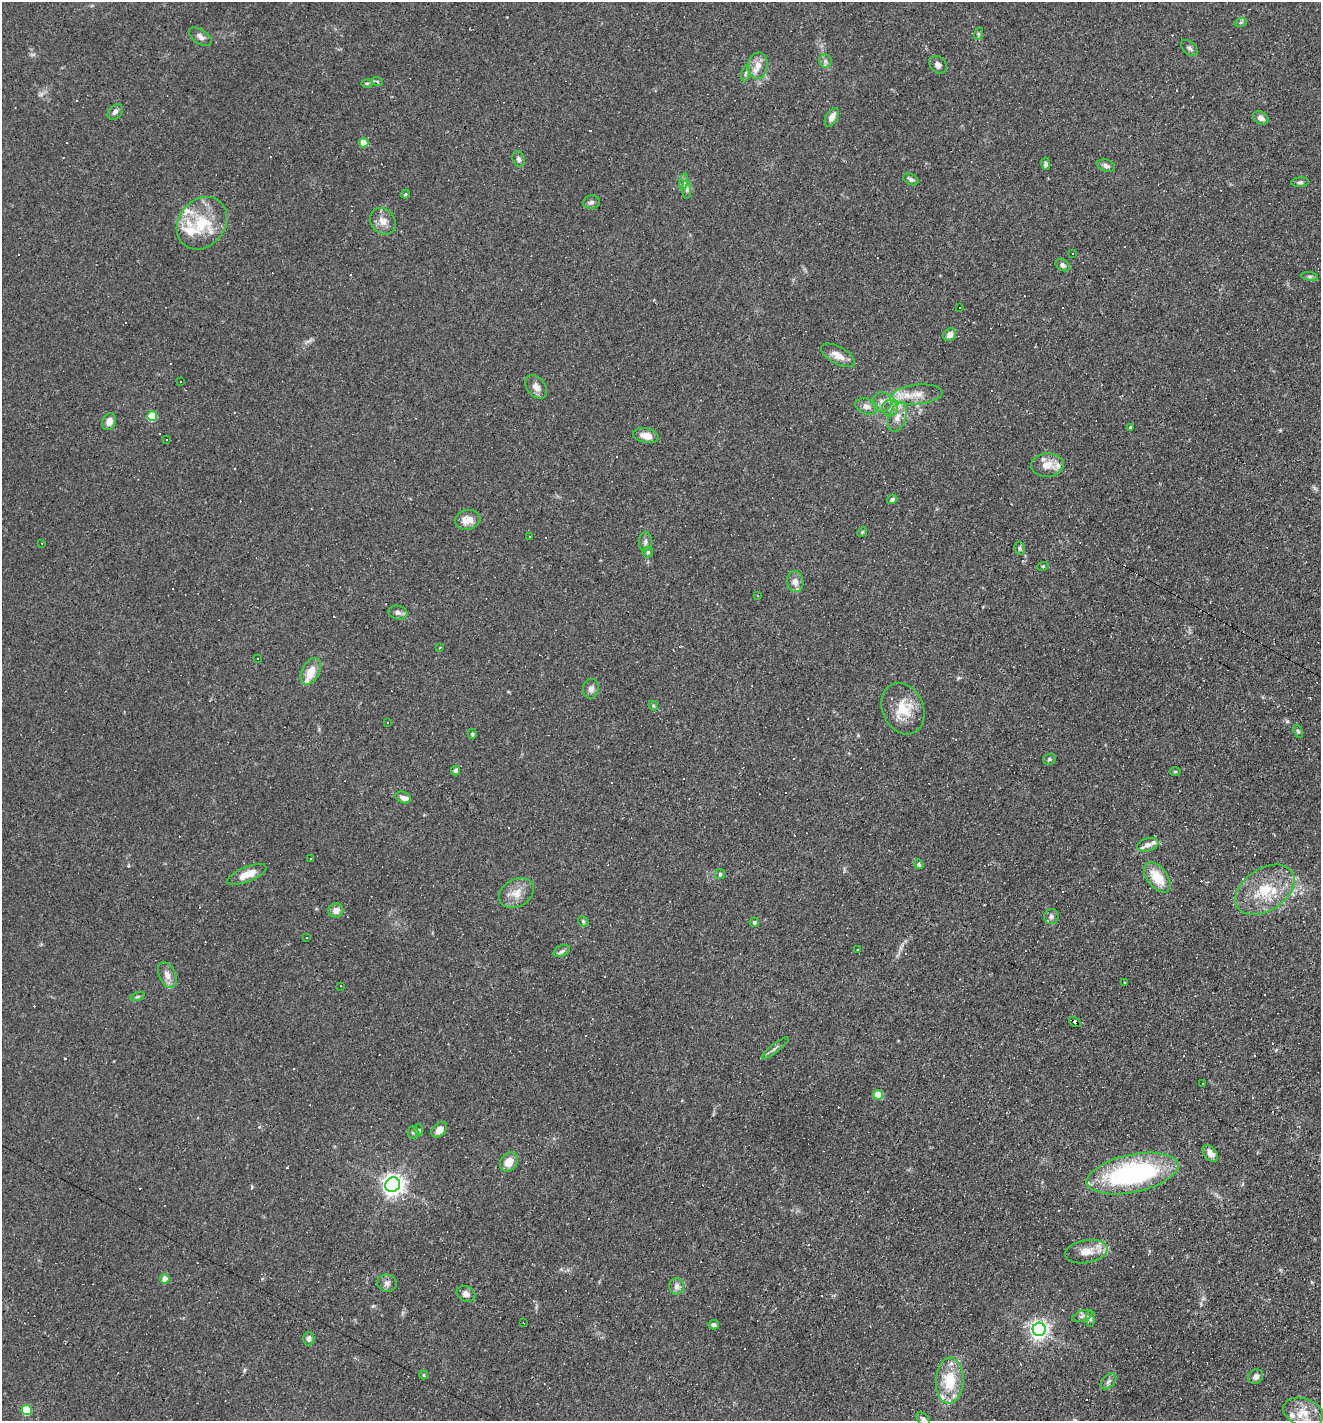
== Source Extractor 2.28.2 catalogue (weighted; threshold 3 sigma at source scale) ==
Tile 6 of 4 x 4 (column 2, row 2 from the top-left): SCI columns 1457-2775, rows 2839-4257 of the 5686 x 5676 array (HDU 1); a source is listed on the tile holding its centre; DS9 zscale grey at full resolution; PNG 1323 x 1423 px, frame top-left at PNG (2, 2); each listed source drawn as its Kron ellipse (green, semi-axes under 4 px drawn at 4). Shown black and unused: <1% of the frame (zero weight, under 3 of 4 exposures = <1% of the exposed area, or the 3 px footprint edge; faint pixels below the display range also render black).
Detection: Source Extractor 2.28.2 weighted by HDU 2 'WHT'; one run over the whole footprint, this tile lists its part. Background 0.0842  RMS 0.0052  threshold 0.0235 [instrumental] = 3 sigma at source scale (4.5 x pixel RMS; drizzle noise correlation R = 1.50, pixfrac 1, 0.05/0.05 arcsec/px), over >= 5 px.
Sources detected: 183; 54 cosmic-ray / hot-pixel residue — neither listed nor drawn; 12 inside a brighter listed object's ellipse — not listed separately; the other 117 listed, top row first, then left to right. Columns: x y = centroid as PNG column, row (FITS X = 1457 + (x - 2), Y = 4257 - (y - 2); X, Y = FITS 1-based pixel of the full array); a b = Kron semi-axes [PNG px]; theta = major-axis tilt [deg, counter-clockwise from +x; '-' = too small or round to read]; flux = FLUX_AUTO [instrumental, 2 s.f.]
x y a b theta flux
1241 22 6 4 19 0.72
978 34 6 4 72 0.77
200 37 13 7 -34 2.3
1189 48 10 6 -41 1.6
825 61 6 6 - 1.2
938 65 10 7 -45 2.5
758 66 13 9 85 4.4
745 73 8 4 81 0.98
377 81 6 3 -19 0.71
367 83 6 4 1 0.7
115 112 9 6 45 1.9
832 117 10 5 62 2.8
1261 118 8 6 -32 2.4
364 143 5 4 - 11
519 159 8 6 -68 1.6
1046 164 6 4 -88 1.3
1106 166 9 6 -20 1.8
911 179 8 5 -25 1.4
684 182 8 4 82 1.3
1300 182 9 4 4 1.2
687 189 9 4 -90 1.4
405 194 4 4 - 0.69
591 202 8 6 7 1.5
383 221 14 11 -49 4.6
202 223 28 23 51 21
1072 253 3 3 - 1.1
1063 265 7 5 -35 1.9
1310 276 8 4 -8 0.93
960 308 3 3 - 1.1
950 335 7 6 - 3.2
838 355 19 8 -28 5.2
181 382 3 3 - 1.9
536 387 13 9 -52 3.3
917 394 25 10 5 7.9
882 402 9 9 - 3.1
866 406 11 7 -18 2.6
890 408 8 8 - 2.4
152 416 5 5 - 21
897 417 15 8 71 4.7
109 422 9 6 69 3.5
1131 427 4 3 - 0.58
646 435 13 7 -11 4.8
167 440 2 2 - 0.39
1047 465 16 12 4 7.2
892 499 5 4 - 1.1
467 520 13 10 12 5.6
862 532 5 4 - 0.58
529 536 3 2 - 0.87
646 542 10 6 86 1.9
42 543 2 2 - 0.34
1020 548 6 5 - 1
648 552 5 5 - 0.8
1043 566 6 3 17 0.55
795 582 10 8 -82 3.7
757 596 3 2 - 0.49
398 613 9 7 -12 1.9
439 648 2 2 - 0.52
257 658 3 2 - 0.59
311 671 14 8 61 7.7
591 689 10 8 85 2.2
653 706 5 4 - 0.75
903 709 26 20 -66 14
387 723 3 2 - 0.68
1298 731 7 4 -68 0.83
472 734 5 4 - 0.66
1049 759 6 5 - 0.99
455 771 4 4 - 1.3
1175 772 5 3 - 0.54
403 797 8 5 -22 2.1
1148 845 11 6 14 2.2
310 859 3 2 - 0.36
919 864 5 4 - 0.84
247 874 21 7 22 8.1
720 874 5 5 - 0.86
1157 877 17 10 -52 12
1265 890 33 21 34 21
516 893 18 13 31 6.7
336 910 7 7 - 3.8
1051 916 7 7 - 1.6
583 921 6 4 -47 0.77
754 922 5 4 - 0.91
306 937 3 2 - 0.34
858 950 3 3 - 0.93
562 951 8 5 27 1.4
167 975 14 8 -65 3.6
1125 982 3 2 - 0.57
340 986 3 2 - 0.39
137 997 7 3 19 0.79
1075 1022 6 3 -33 25
775 1048 17 3 38 1.4
1203 1083 3 2 - 0.35
878 1095 5 5 - 12
419 1130 5 3 - 0.61
439 1130 9 6 43 4.6
413 1132 6 5 - 0.94
1210 1153 10 6 -51 4
509 1162 10 8 55 6.2
1133 1173 47 19 12 86
393 1185 8 7 - 340
1086 1252 21 11 10 6.9
165 1279 5 4 - 5.5
387 1283 10 8 -18 2
677 1286 8 7 - 2.8
466 1294 10 7 -24 3
1082 1316 10 5 19 1.6
1090 1319 8 4 -89 0.95
523 1323 2 2 - 0.35
714 1325 5 4 - 1.2
1039 1329 6 6 - 240
309 1338 7 6 - 1.8
423 1375 4 4 - 0.55
1256 1376 8 6 42 1.9
950 1381 23 14 87 17
1108 1381 9 5 45 1.7
27 1410 5 5 - 25
1303 1412 20 14 -19 9.4
923 1419 8 5 -44 1.4
Overlapping masked pixels (flux is a lower limit): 2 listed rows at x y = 903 709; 1075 1022
Isophote crosses this tile's border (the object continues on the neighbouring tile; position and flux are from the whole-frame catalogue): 1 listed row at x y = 923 1419